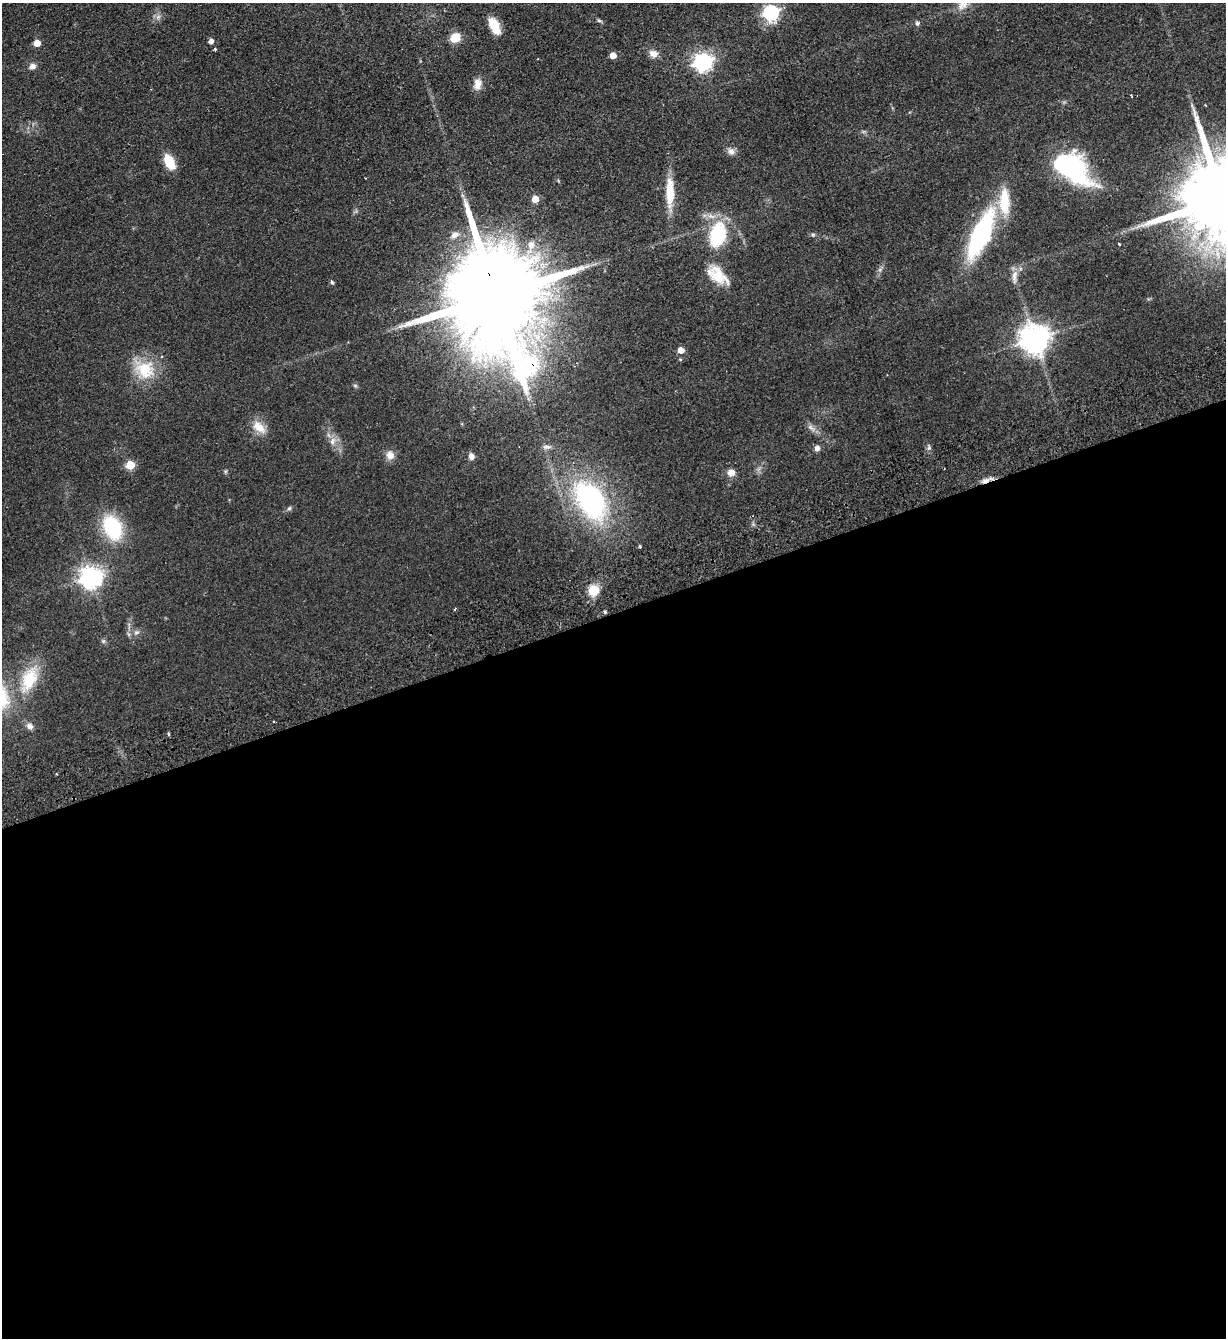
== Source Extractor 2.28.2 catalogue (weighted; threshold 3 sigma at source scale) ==
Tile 15 of 4 x 4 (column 3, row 4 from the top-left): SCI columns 2747-3970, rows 56-1391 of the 5367 x 5452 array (HDU 1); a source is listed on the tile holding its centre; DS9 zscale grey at full resolution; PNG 1228 x 1340 px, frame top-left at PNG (2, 3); no overlay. Shown black and unused: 54% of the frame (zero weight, under 2 of 3 exposures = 3% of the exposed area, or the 3 px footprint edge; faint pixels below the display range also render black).
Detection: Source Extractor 2.28.2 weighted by HDU 2 'WHT'; one run over the whole footprint, this tile lists its part. Background 0.0637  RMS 0.0093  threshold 0.0417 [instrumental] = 3 sigma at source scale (4.5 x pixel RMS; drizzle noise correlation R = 1.50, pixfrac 1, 0.05/0.05 arcsec/px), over >= 5 px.
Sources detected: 59; all 59 listed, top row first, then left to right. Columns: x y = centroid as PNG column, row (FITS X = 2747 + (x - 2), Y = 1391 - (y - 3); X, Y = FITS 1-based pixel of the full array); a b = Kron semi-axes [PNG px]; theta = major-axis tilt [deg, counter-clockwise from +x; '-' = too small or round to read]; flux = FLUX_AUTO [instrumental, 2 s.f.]
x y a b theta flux
770 12 6 6 - 220
599 21 7 4 -9 1.6
917 23 6 5 - 1.9
494 26 19 10 -64 18
455 38 12 10 46 13
211 41 4 4 - 4.5
37 43 5 5 - 14
215 49 4 3 - 2
653 53 12 9 -16 6
613 56 5 5 - 10
703 62 7 7 - 390
32 66 8 7 - 4
477 84 15 10 82 7.7
731 151 10 8 -54 4.4
169 162 18 10 -63 17
1071 167 41 22 -37 130
670 192 37 10 -90 23
535 199 5 5 - 17
1222 200 26 18 -74 17000
1004 202 38 14 -89 30
981 234 43 16 66 140
455 235 12 8 25 5.5
718 235 25 16 78 57
813 235 7 4 1 1.5
1119 244 3 2 - 2.2
530 246 18 9 78 10
718 275 29 15 -37 22
1014 276 20 6 86 6
332 282 6 4 -49 1.4
495 296 36 22 -74 27000
1035 339 9 9 - 1300
681 350 5 5 - 9.8
145 370 27 23 -31 33
355 385 6 4 -19 1.3
259 427 20 11 -39 13
811 427 11 5 -39 3.6
332 441 12 7 66 5.2
546 447 12 5 3 3.2
817 448 7 6 - 3.3
390 455 12 11 - 6.9
471 456 8 7 - 4.2
130 465 5 5 - 35
225 471 6 4 89 1.2
731 473 6 6 - 8.6
986 480 11 6 27 4.7
591 500 37 23 -57 170
289 508 6 5 - 1.7
113 528 26 17 -63 58
640 546 4 3 - 1.1
91 577 8 7 - 640
594 590 10 10 - 16
455 609 3 2 - 1.1
605 612 4 3 - 1.5
136 632 8 5 7 2.5
103 641 6 5 - 1.6
29 679 38 19 66 40
30 726 9 7 -34 4.4
168 734 4 3 - 1.4
56 774 2 2 - 0.95
Overlapping masked pixels (flux is a lower limit): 2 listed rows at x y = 495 296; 986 480
Isophote crosses this tile's border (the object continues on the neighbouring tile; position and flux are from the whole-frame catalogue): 1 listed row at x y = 1222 200
Unlisted compact peaks at least as high as the median listed source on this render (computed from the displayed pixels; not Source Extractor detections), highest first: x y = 929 448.